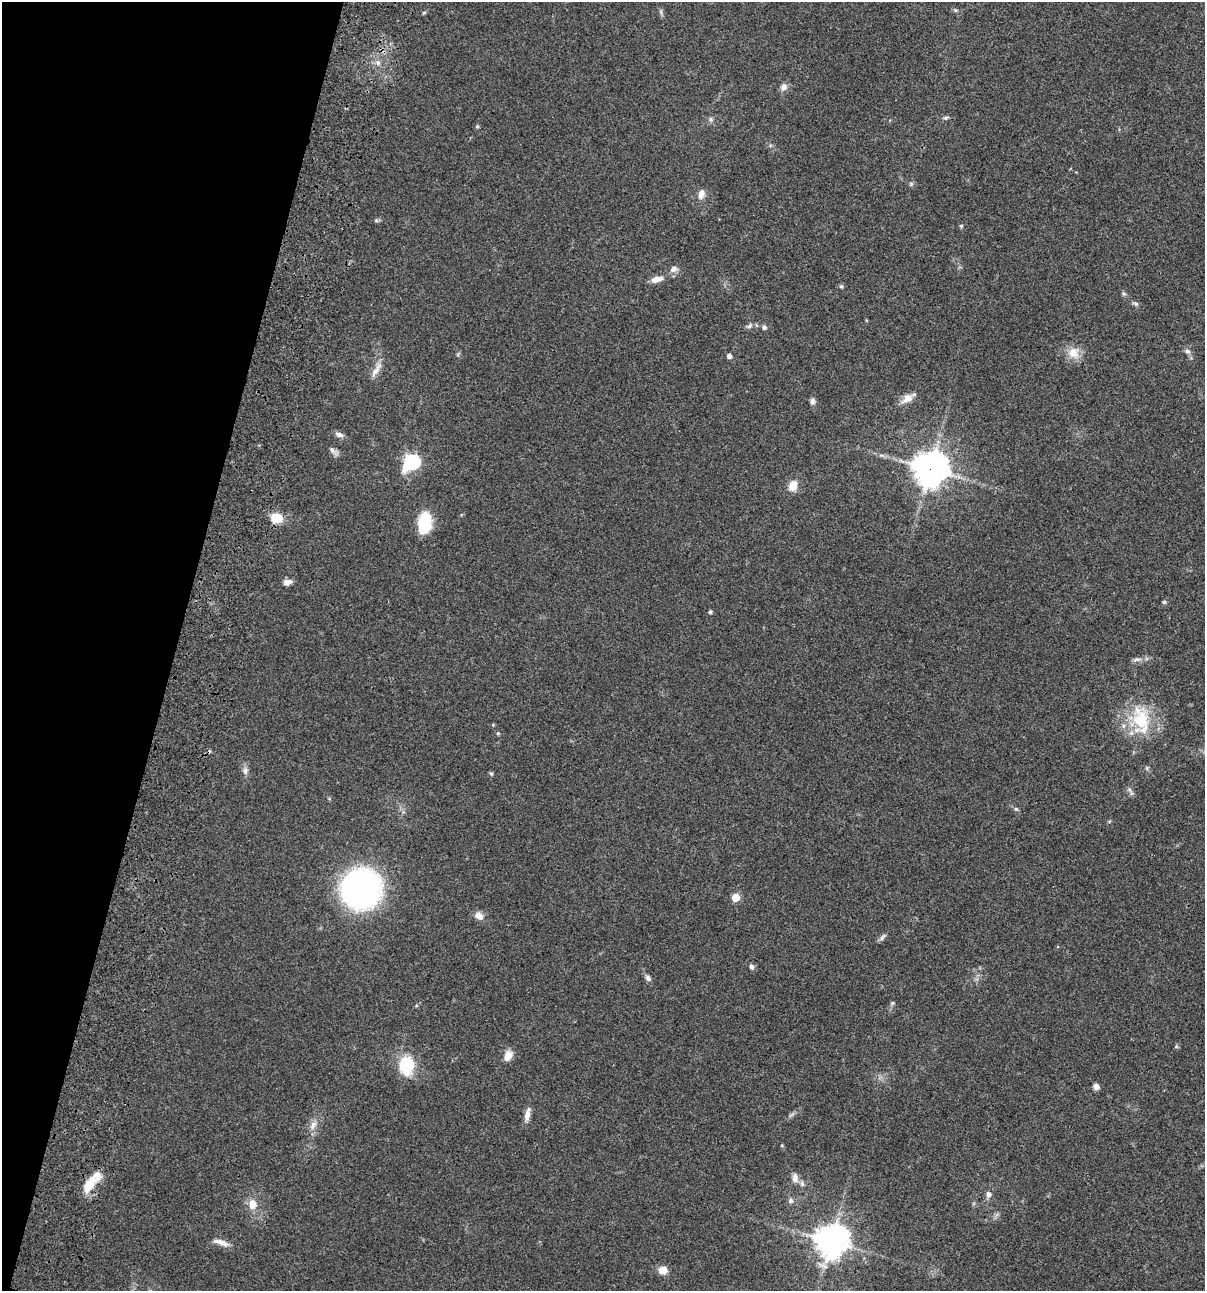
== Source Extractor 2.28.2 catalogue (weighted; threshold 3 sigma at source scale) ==
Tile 9 of 4 x 4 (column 1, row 3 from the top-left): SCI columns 235-1437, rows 1408-2696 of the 5405 x 5390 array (HDU 1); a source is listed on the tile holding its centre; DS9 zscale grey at full resolution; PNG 1207 x 1293 px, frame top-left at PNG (2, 2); no overlay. Shown black and unused: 15% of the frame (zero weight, under 3 of 4 exposures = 9% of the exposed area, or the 3 px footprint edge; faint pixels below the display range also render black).
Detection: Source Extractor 2.28.2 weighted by HDU 2 'WHT'; one run over the whole footprint, this tile lists its part. Background 0.0467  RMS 0.0052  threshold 0.0236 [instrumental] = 3 sigma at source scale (4.5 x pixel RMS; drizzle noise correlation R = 1.50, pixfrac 1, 0.05/0.05 arcsec/px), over >= 5 px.
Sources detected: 61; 1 cosmic-ray / hot-pixel residue — not listed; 1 inside a brighter listed object's ellipse — not listed separately; the other 59 listed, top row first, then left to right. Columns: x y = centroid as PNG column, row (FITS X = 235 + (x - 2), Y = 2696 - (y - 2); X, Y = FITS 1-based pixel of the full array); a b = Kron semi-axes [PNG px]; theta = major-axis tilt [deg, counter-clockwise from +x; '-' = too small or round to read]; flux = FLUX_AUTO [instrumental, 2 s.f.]
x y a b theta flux
955 10 6 4 -43 0.67
661 12 7 4 -72 0.92
378 63 6 5 - 1.2
784 87 9 8 - 2.5
946 118 8 5 11 0.96
711 119 7 5 -69 1.1
477 126 5 4 - 0.66
911 184 6 4 46 0.79
701 194 12 8 75 3
961 226 5 4 - 0.55
673 269 9 7 34 2.3
657 279 14 7 13 4.3
841 286 5 5 - 0.71
1124 294 6 4 -19 0.74
1136 304 6 5 - 0.94
749 326 8 5 42 1.4
764 327 6 5 - 1.2
1187 351 8 5 -16 1.3
1073 353 16 15 - 6.4
729 356 5 4 - 1.9
376 370 24 7 57 4
907 398 15 9 36 4.5
812 401 8 6 -88 1.6
339 435 12 6 -21 2
332 450 11 6 -41 1.8
412 462 9 7 31 81
930 469 11 11 - 830
793 486 10 7 70 7.2
276 518 11 9 -12 10
425 523 23 14 83 17
287 582 11 6 7 2.4
1164 602 5 5 - 0.69
710 612 5 4 - 0.88
1137 659 11 4 5 1.5
1141 719 37 23 -85 25
498 733 5 4 - 0.53
245 771 11 7 87 2
491 773 6 4 -2 0.64
1016 809 6 5 - 0.82
361 889 24 24 - 210
736 897 5 5 - 10
479 916 11 8 -35 3.5
882 937 11 5 52 1.3
751 966 7 5 -75 1.3
648 978 9 6 -49 1.7
892 1003 6 4 71 0.7
508 1056 10 7 64 5.7
407 1065 17 14 88 23
1096 1086 7 6 - 2.1
527 1115 17 7 78 3.4
313 1125 14 7 61 3.3
795 1178 14 8 -81 3.1
90 1184 26 12 58 8.9
988 1194 9 7 81 1.9
790 1201 7 7 - 1.5
253 1204 12 10 -82 5.4
831 1241 11 10 - 710
221 1242 23 6 -18 3.4
663 1270 10 9 - 4.5
Overlapping masked pixels (flux is a lower limit): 2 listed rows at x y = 930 469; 90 1184